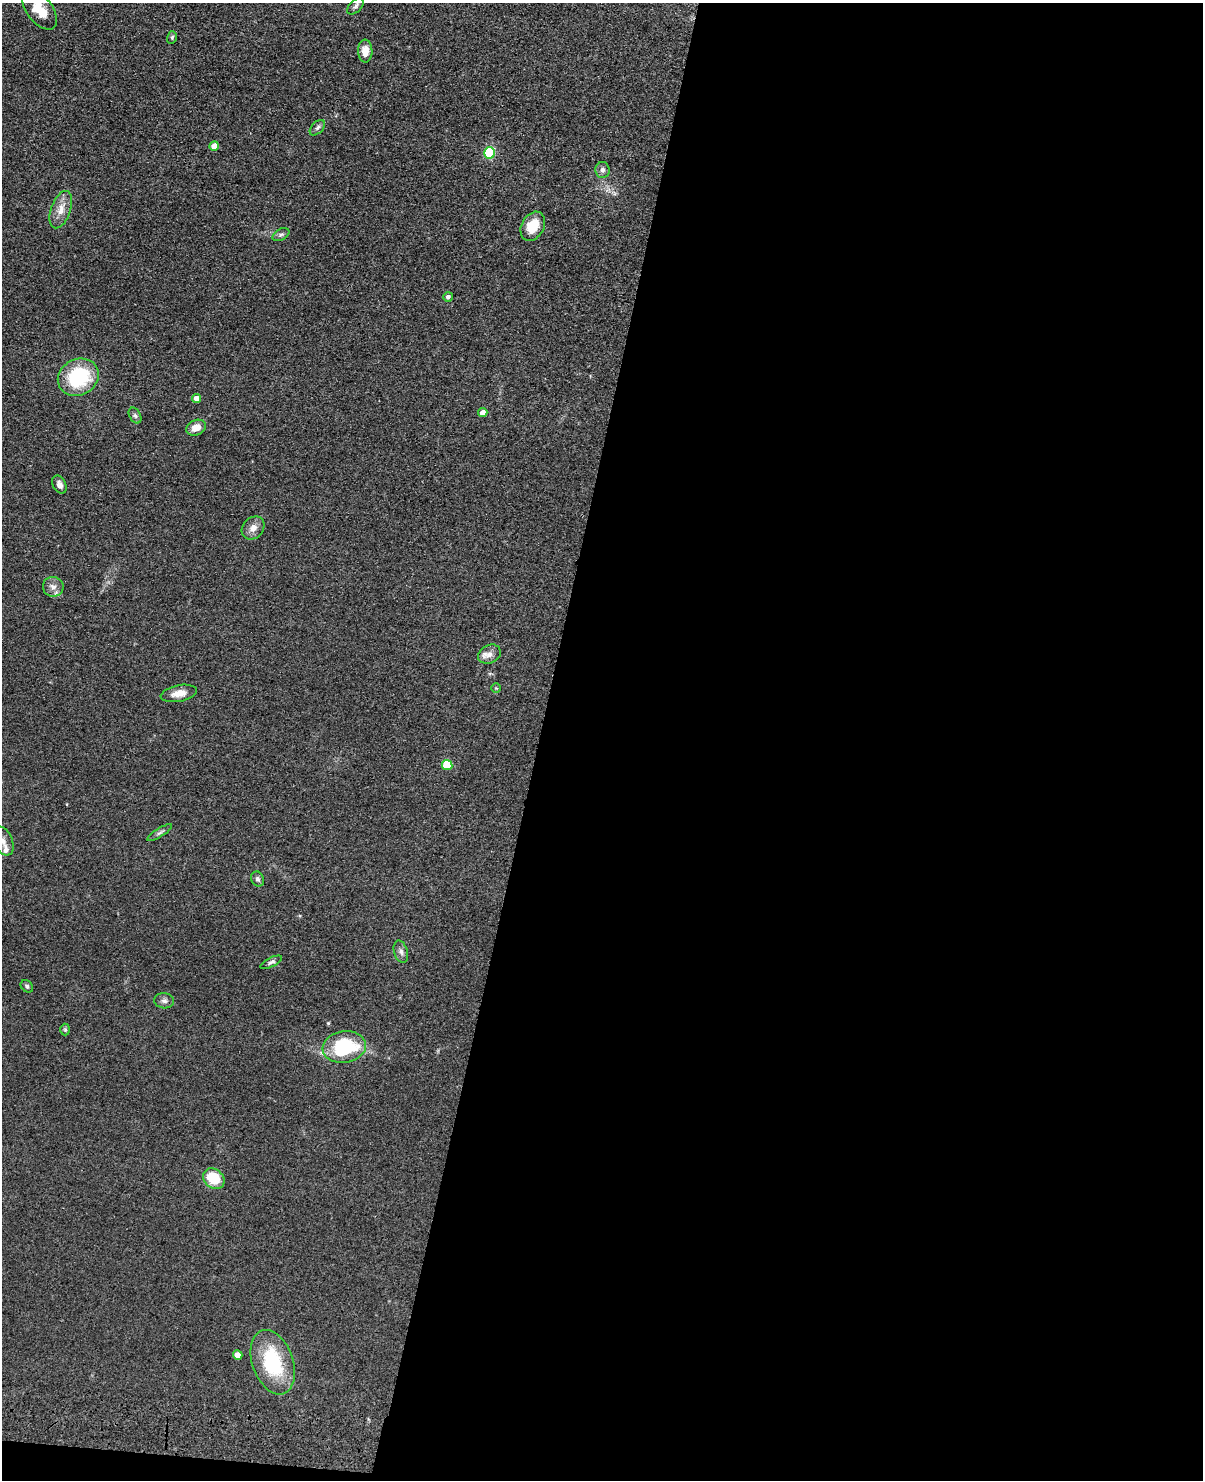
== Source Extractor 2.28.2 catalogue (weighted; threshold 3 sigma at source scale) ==
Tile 12 of 4 x 3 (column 4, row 3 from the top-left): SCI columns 3631-4831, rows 349-1826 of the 4860 x 5015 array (HDU 1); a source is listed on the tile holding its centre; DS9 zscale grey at full resolution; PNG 1205 x 1482 px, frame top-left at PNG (2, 3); each listed source drawn as its Kron ellipse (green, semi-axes under 4 px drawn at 4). Shown black and unused: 56% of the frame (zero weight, under 3 of 4 exposures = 6% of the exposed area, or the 3 px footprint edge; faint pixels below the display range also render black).
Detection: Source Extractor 2.28.2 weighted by HDU 2 'WHT'; one run over the whole footprint, this tile lists its part. Background 0.0673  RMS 0.0078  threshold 0.0353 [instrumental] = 3 sigma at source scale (4.5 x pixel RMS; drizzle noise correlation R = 1.50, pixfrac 1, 0.05/0.05 arcsec/px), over >= 5 px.
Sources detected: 37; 1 inside a brighter listed object's ellipse — not listed separately; the other 36 listed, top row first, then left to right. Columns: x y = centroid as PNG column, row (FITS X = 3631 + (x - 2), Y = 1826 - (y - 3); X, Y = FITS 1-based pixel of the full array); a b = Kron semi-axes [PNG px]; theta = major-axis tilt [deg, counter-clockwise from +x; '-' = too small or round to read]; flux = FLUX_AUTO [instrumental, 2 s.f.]
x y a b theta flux
355 6 10 6 45 2.1
40 9 23 13 -52 15
172 37 6 4 73 1.4
365 51 11 7 -89 8
317 128 9 5 45 2.2
214 146 4 4 - 6.8
490 153 5 5 - 63
602 170 8 7 - 2.6
61 210 19 9 70 9
533 226 15 11 61 15
281 235 9 5 30 1.9
448 297 5 4 - 2.8
78 377 21 18 28 55
196 398 4 4 - 5.5
483 413 4 4 - 6.3
135 415 8 5 -63 1.9
196 428 10 7 25 7.6
59 485 9 6 -63 3.5
253 528 12 10 47 5.6
53 587 10 10 - 4.9
489 654 12 9 26 4.8
496 688 5 5 - 0.91
179 693 18 8 11 8.1
447 765 5 5 - 26
160 833 14 4 32 2
3 841 15 9 -67 6.3
258 879 8 6 -65 2.4
401 952 11 7 -73 3.1
271 962 12 4 26 2
27 986 7 5 -46 1.5
164 1001 10 7 -5 2.9
65 1030 6 5 - 1.1
344 1047 22 16 8 57
214 1179 11 9 -40 22
238 1355 5 4 - 8.8
273 1362 33 20 -70 53
Isophote crosses this tile's border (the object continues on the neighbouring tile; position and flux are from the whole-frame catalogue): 2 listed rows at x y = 40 9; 3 841